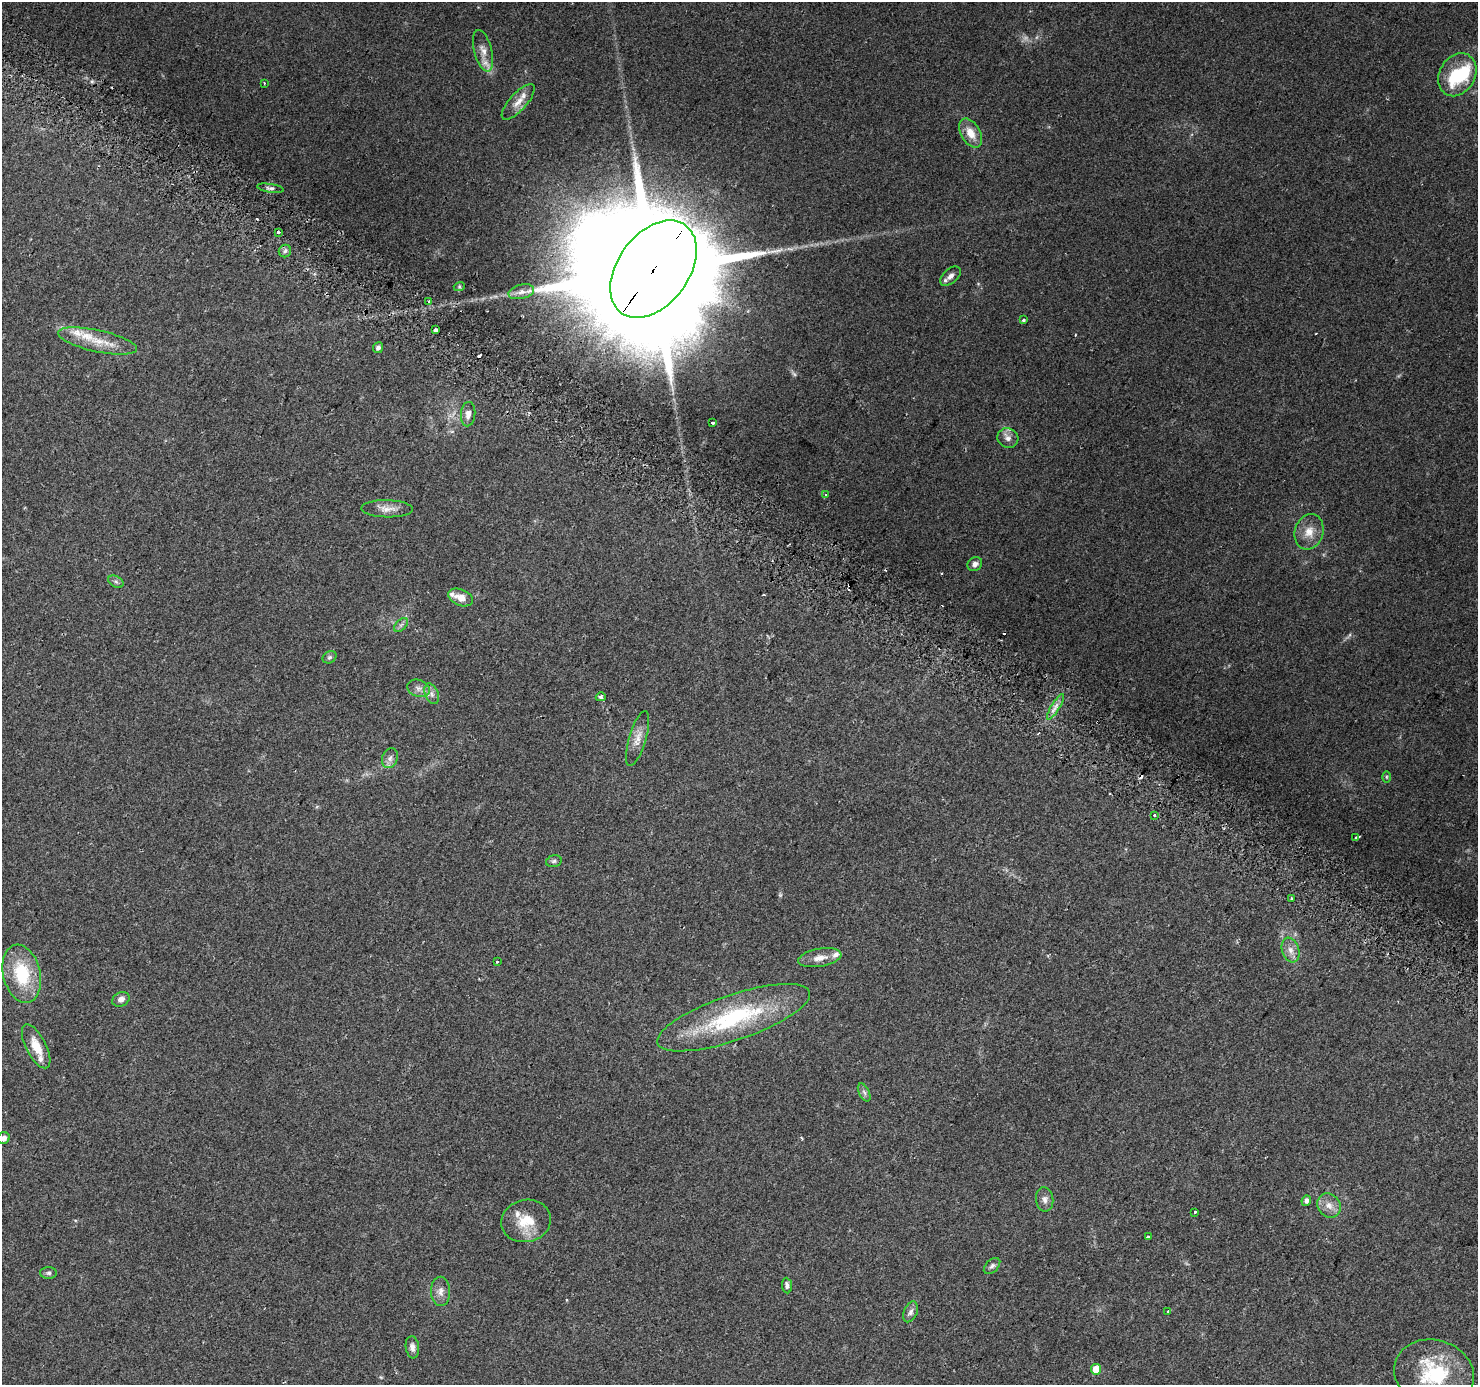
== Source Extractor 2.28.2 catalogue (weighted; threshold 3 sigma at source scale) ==
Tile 11 of 4 x 4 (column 3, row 3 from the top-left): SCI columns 2981-4456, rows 1664-3046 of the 5951 x 6026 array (HDU 1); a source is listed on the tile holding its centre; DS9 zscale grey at full resolution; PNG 1480 x 1387 px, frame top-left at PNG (2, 2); each listed source drawn as its Kron ellipse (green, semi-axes under 4 px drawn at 4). Shown black and unused: <1% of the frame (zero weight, under 2 of 3 exposures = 2% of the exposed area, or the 3 px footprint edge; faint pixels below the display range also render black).
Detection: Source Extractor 2.28.2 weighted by HDU 2 'WHT'; one run over the whole footprint, this tile lists its part. Background 0.0976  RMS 0.0098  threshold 0.0442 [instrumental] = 3 sigma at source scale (4.5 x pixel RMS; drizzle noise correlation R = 1.50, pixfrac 1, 0.0396/0.0396 arcsec/px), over >= 5 px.
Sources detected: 88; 5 too faint to see at this stretch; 1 inside a brighter object's white glare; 12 cosmic-ray / hot-pixel residue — neither listed nor drawn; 7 inside a brighter listed object's ellipse — not listed separately; the other 63 listed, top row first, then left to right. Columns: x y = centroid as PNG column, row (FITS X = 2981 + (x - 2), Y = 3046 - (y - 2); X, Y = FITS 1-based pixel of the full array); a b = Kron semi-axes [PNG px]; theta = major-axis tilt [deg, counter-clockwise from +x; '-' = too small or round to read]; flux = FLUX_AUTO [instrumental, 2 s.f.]
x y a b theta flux
483 51 21 9 -75 9
1457 75 23 17 60 53
264 83 3 2 - 1.4
518 102 22 8 48 10
970 133 16 9 -60 14
270 188 13 3 -9 2.7
278 232 3 3 - 8.4
285 251 6 6 - 2.6
653 269 54 35 54 59000
950 276 12 7 40 5.2
459 287 5 3 - 1.1
521 292 13 7 13 5.3
429 301 3 2 - 1.4
1023 320 4 3 - 1.5
435 330 4 3 - 21
98 341 40 11 -12 23
378 348 5 5 - 4
468 414 12 7 85 5.7
713 423 4 3 - 3.8
1008 438 11 9 -24 5.6
826 495 4 3 - 2.3
387 509 26 8 -1 9.3
1309 532 18 14 72 13
975 564 8 6 34 4.1
116 582 8 5 -29 2.3
461 597 13 8 -22 9.3
401 625 8 5 45 2.6
330 657 7 5 31 1.8
418 688 11 8 -20 5.4
432 694 11 6 -68 4.3
601 697 5 4 - 2.3
1056 707 15 3 58 4.6
638 739 28 8 73 11
390 758 10 7 71 4.6
1386 777 6 4 -90 1.2
1154 815 3 3 - 2
1356 837 4 3 - 3.4
554 861 8 5 16 2.2
1292 899 3 3 - 2.8
1290 950 13 8 -70 7
820 958 22 9 10 10
497 962 3 3 - 2.8
22 974 29 18 -76 51
121 999 9 7 27 5.1
734 1018 80 23 19 120
36 1046 24 10 -63 17
864 1092 10 5 -62 2.7
4 1138 6 5 - 4.8
1045 1199 12 8 -83 5.1
1306 1201 5 4 - 4.1
1329 1205 13 11 -54 9
1195 1212 3 3 - 1.2
526 1221 25 21 12 26
1149 1237 4 3 - 3.3
992 1266 10 6 44 3
48 1273 8 5 1 2.6
787 1286 8 5 -83 3
441 1291 15 9 -90 6.6
911 1312 11 6 68 4
1168 1312 3 2 - 1.7
412 1347 11 6 -83 4.5
1096 1369 5 5 - 14
1434 1373 40 33 -16 74
Overlapping masked pixels (flux is a lower limit): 1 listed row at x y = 653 269
Isophote crosses this tile's border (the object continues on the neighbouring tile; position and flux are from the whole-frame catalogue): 1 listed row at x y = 4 1138